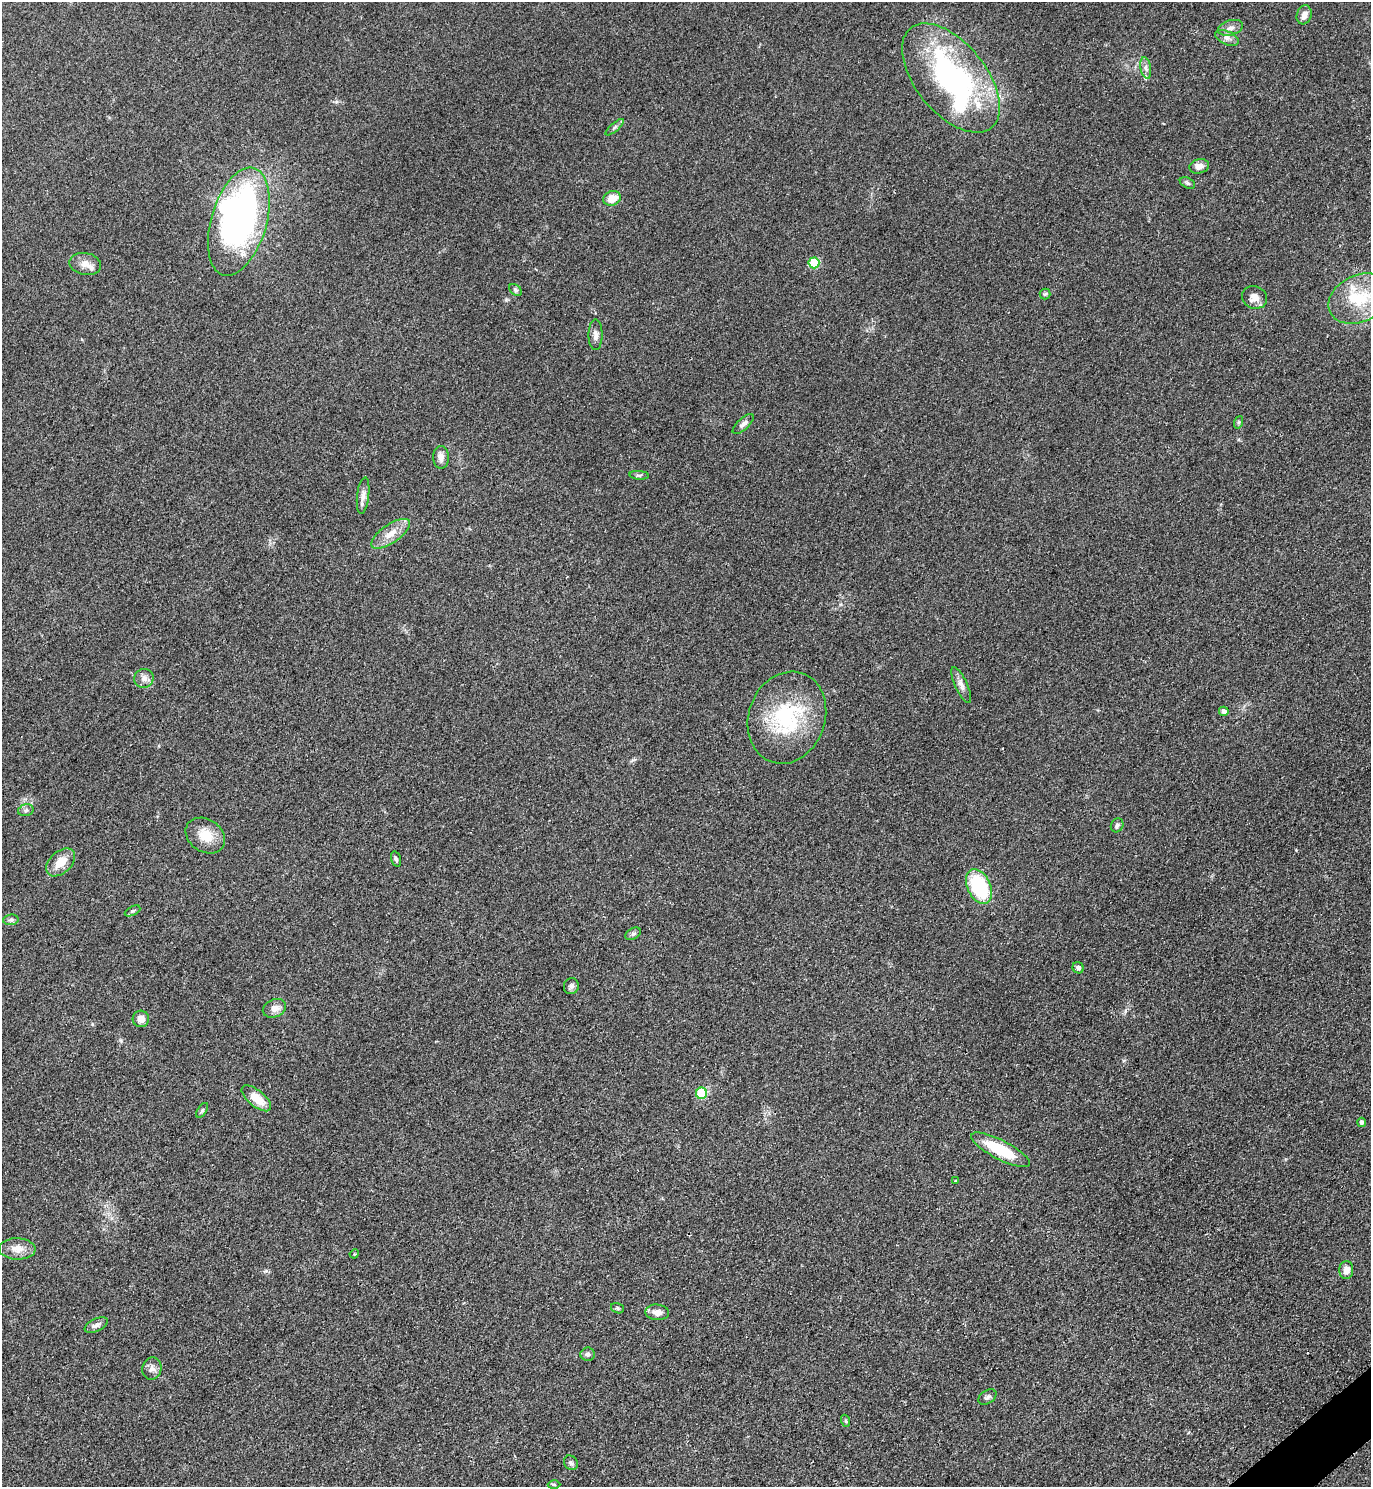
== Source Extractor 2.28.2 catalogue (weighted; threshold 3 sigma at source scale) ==
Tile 6 of 4 x 4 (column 2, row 2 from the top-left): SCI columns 1682-3050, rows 2976-4460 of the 5957 x 5960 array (HDU 1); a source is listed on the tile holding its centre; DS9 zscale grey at full resolution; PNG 1373 x 1489 px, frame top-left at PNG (2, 2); each listed source drawn as its Kron ellipse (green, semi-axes under 4 px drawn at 4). Shown black and unused: <1% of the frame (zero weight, under 2 of 3 exposures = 1% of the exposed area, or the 3 px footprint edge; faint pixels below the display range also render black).
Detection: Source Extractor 2.28.2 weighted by HDU 2 'WHT'; one run over the whole footprint, this tile lists its part. Background 0.0786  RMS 0.0081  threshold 0.0366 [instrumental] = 3 sigma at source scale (4.5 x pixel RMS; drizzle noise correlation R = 1.50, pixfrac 1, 0.05/0.05 arcsec/px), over >= 5 px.
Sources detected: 61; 2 inside a brighter object's white glare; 1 cosmic-ray / hot-pixel residue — neither listed nor drawn; the other 58 listed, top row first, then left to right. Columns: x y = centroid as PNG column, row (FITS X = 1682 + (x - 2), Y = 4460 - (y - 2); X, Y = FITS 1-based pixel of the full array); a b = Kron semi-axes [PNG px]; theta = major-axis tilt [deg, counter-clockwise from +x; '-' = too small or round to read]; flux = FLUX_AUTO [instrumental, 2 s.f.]
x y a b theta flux
1304 15 10 7 71 4.8
1231 28 13 7 16 4.3
1227 38 12 6 -24 3.7
1146 68 11 5 -79 3
951 78 64 35 -51 170
615 127 11 4 40 2
1199 166 10 7 15 4.6
1187 183 8 5 -27 1.6
612 198 9 7 19 10
239 222 56 27 74 240
814 263 5 5 - 37
85 264 16 11 -11 6.8
515 290 7 5 -41 1.4
1045 294 5 5 - 1.2
1254 297 13 11 -22 7.3
1359 298 32 23 26 35
595 335 15 7 89 4.1
1239 422 6 4 71 1.1
743 424 13 5 43 3.2
441 457 11 8 -90 4.4
639 475 10 3 -4 1.4
363 496 18 6 83 4.5
391 534 23 9 35 11
144 678 10 9 - 4.5
961 685 19 6 -65 4.3
1224 711 5 4 - 3
787 718 47 38 70 70
26 810 8 5 16 2
1117 825 7 6 - 1.9
205 836 21 16 -34 15
396 859 8 4 -75 1.7
61 862 17 10 42 12
979 886 18 11 -65 58
132 911 8 4 26 1.4
11 920 7 5 7 1.9
633 934 8 5 30 1.8
1078 968 6 5 - 1.9
571 986 8 7 - 2.6
274 1008 12 9 23 5.7
141 1019 8 8 - 6.1
701 1093 5 5 - 36
256 1098 18 8 -39 13
202 1110 8 4 57 1.4
1361 1122 4 4 - 2.1
1000 1150 32 9 -27 32
955 1181 3 2 - 0.56
17 1249 18 10 -2 8.5
354 1254 4 3 - 0.73
1346 1270 9 7 89 5.2
617 1308 7 5 -15 1.5
657 1312 12 8 -4 5.4
96 1325 12 6 25 3.5
588 1354 7 6 - 2.2
152 1369 11 9 75 4.2
987 1397 10 6 33 2.5
846 1421 6 4 -71 0.99
571 1463 7 6 - 2
554 1484 6 4 -1 0.95